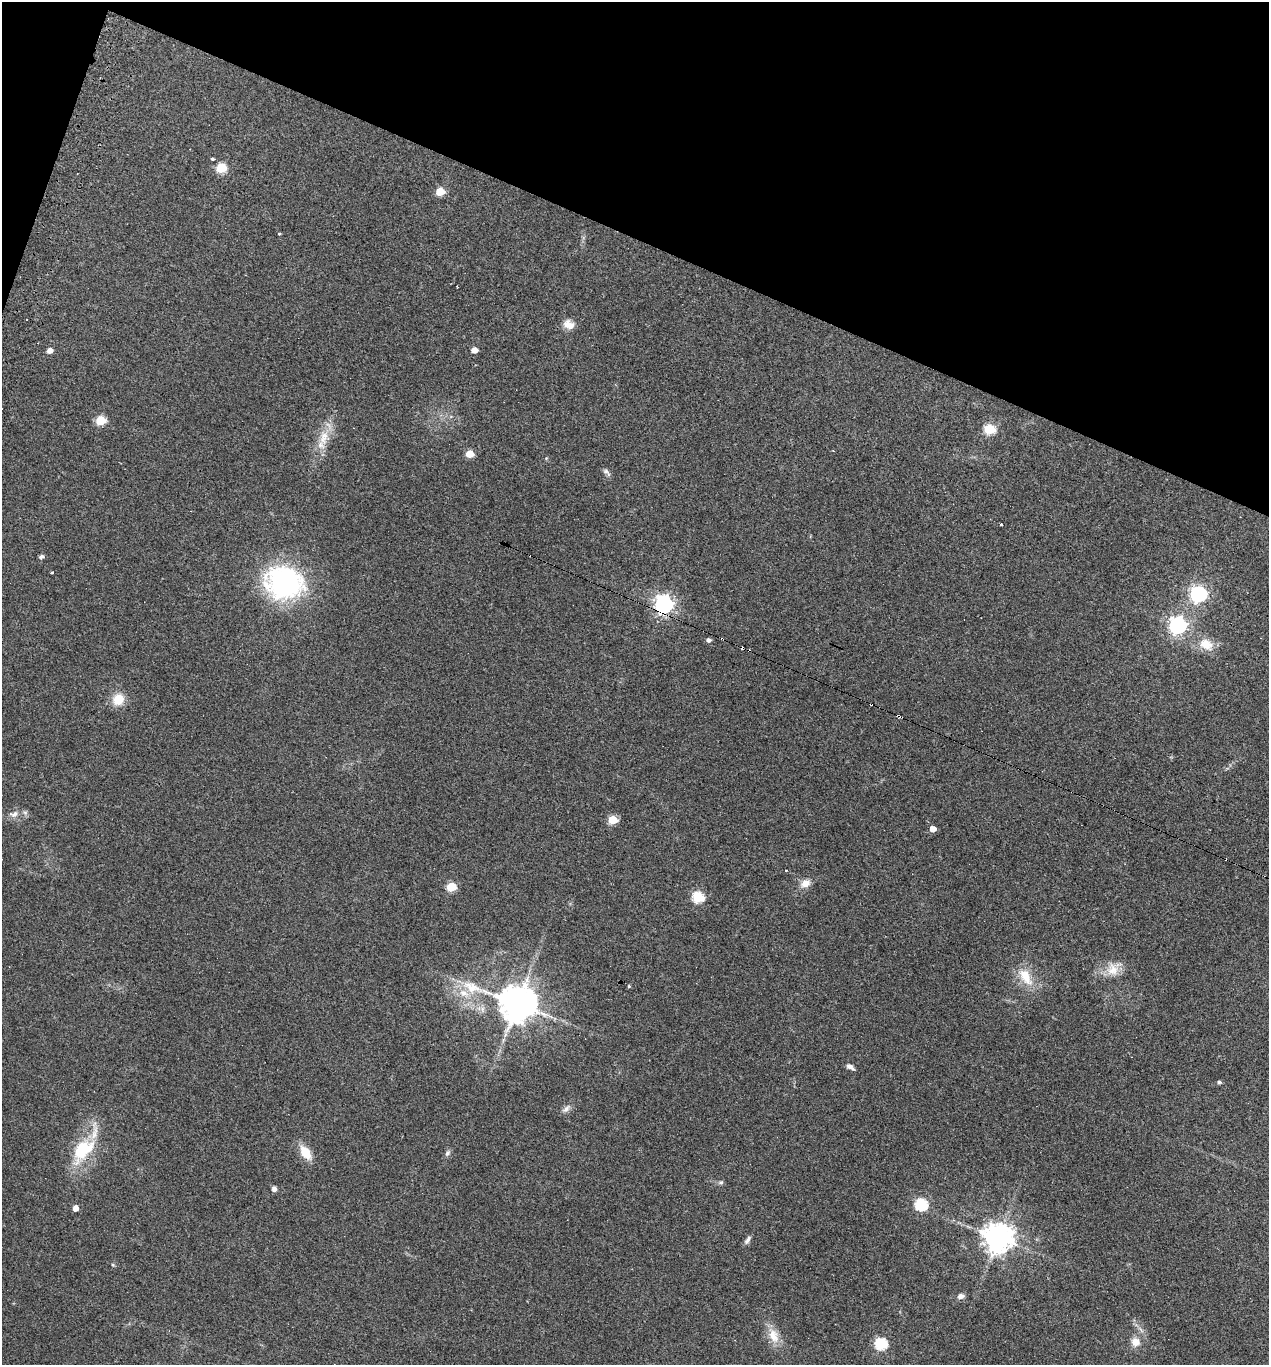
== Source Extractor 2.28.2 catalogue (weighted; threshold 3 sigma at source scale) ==
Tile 2 of 4 x 4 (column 2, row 1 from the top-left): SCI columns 1401-2667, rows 4108-5470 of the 5526 x 5510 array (HDU 1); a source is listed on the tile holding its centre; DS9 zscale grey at full resolution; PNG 1271 x 1367 px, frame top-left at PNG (2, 2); no overlay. Shown black and unused: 19% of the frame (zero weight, under 3 of 4 exposures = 4% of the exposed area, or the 3 px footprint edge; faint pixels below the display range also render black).
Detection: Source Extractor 2.28.2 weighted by HDU 2 'WHT'; one run over the whole footprint, this tile lists its part. Background 0.0797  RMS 0.0055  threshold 0.0248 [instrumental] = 3 sigma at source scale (4.5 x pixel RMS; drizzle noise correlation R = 1.50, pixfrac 1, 0.05/0.05 arcsec/px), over >= 5 px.
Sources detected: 57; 4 cosmic-ray / hot-pixel residue — not listed; the other 53 listed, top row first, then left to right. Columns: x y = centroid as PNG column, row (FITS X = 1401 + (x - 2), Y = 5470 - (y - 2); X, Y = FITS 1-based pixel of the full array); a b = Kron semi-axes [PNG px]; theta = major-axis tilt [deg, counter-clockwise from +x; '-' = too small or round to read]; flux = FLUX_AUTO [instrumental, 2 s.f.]
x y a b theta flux
212 159 4 3 - 1.7
221 168 6 5 - 28
440 192 6 5 - 15
279 234 4 3 - 0.49
569 325 14 10 -24 4.8
50 350 5 5 - 3.2
474 350 5 4 - 5
101 420 6 5 - 25
989 429 6 5 - 37
324 438 23 12 78 9.7
470 454 5 5 - 11
606 471 10 6 -32 1.5
1001 524 3 3 - 1.4
41 556 5 4 - 1.6
52 573 3 3 - 1.6
284 583 44 36 -13 83
1199 594 7 6 - 170
664 604 7 7 - 270
1178 625 7 6 - 220
722 639 3 2 - 0.86
708 640 5 4 - 1.7
1206 644 21 14 -26 9.1
118 699 13 11 61 9.6
871 704 3 2 - 0.88
14 814 13 8 11 3.5
613 820 5 5 - 18
933 829 5 4 - 5.3
786 870 3 3 - 0.79
805 884 12 9 19 4.5
451 887 6 5 - 22
698 897 6 5 - 47
1112 970 18 16 -88 8.3
1026 977 26 13 -62 12
629 986 4 4 - 0.56
464 993 15 10 -24 6.9
517 1004 14 11 -19 1100
850 1067 10 5 -32 2.1
1219 1082 4 3 - 1.1
566 1109 14 6 43 2.3
82 1150 34 19 48 28
305 1152 15 9 -57 10
447 1153 8 6 62 1.5
721 1182 6 5 - 0.94
274 1189 5 4 - 2.2
921 1204 6 6 - 58
75 1208 5 5 - 3.4
998 1238 9 9 - 720
747 1240 12 5 58 1.7
113 1265 5 4 - 0.58
961 1296 8 6 10 2.3
773 1336 21 12 -71 7.6
1135 1342 11 10 - 4.6
881 1344 6 6 - 54
Overlapping masked pixels (flux is a lower limit): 4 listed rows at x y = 664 604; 1178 625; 722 639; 871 704